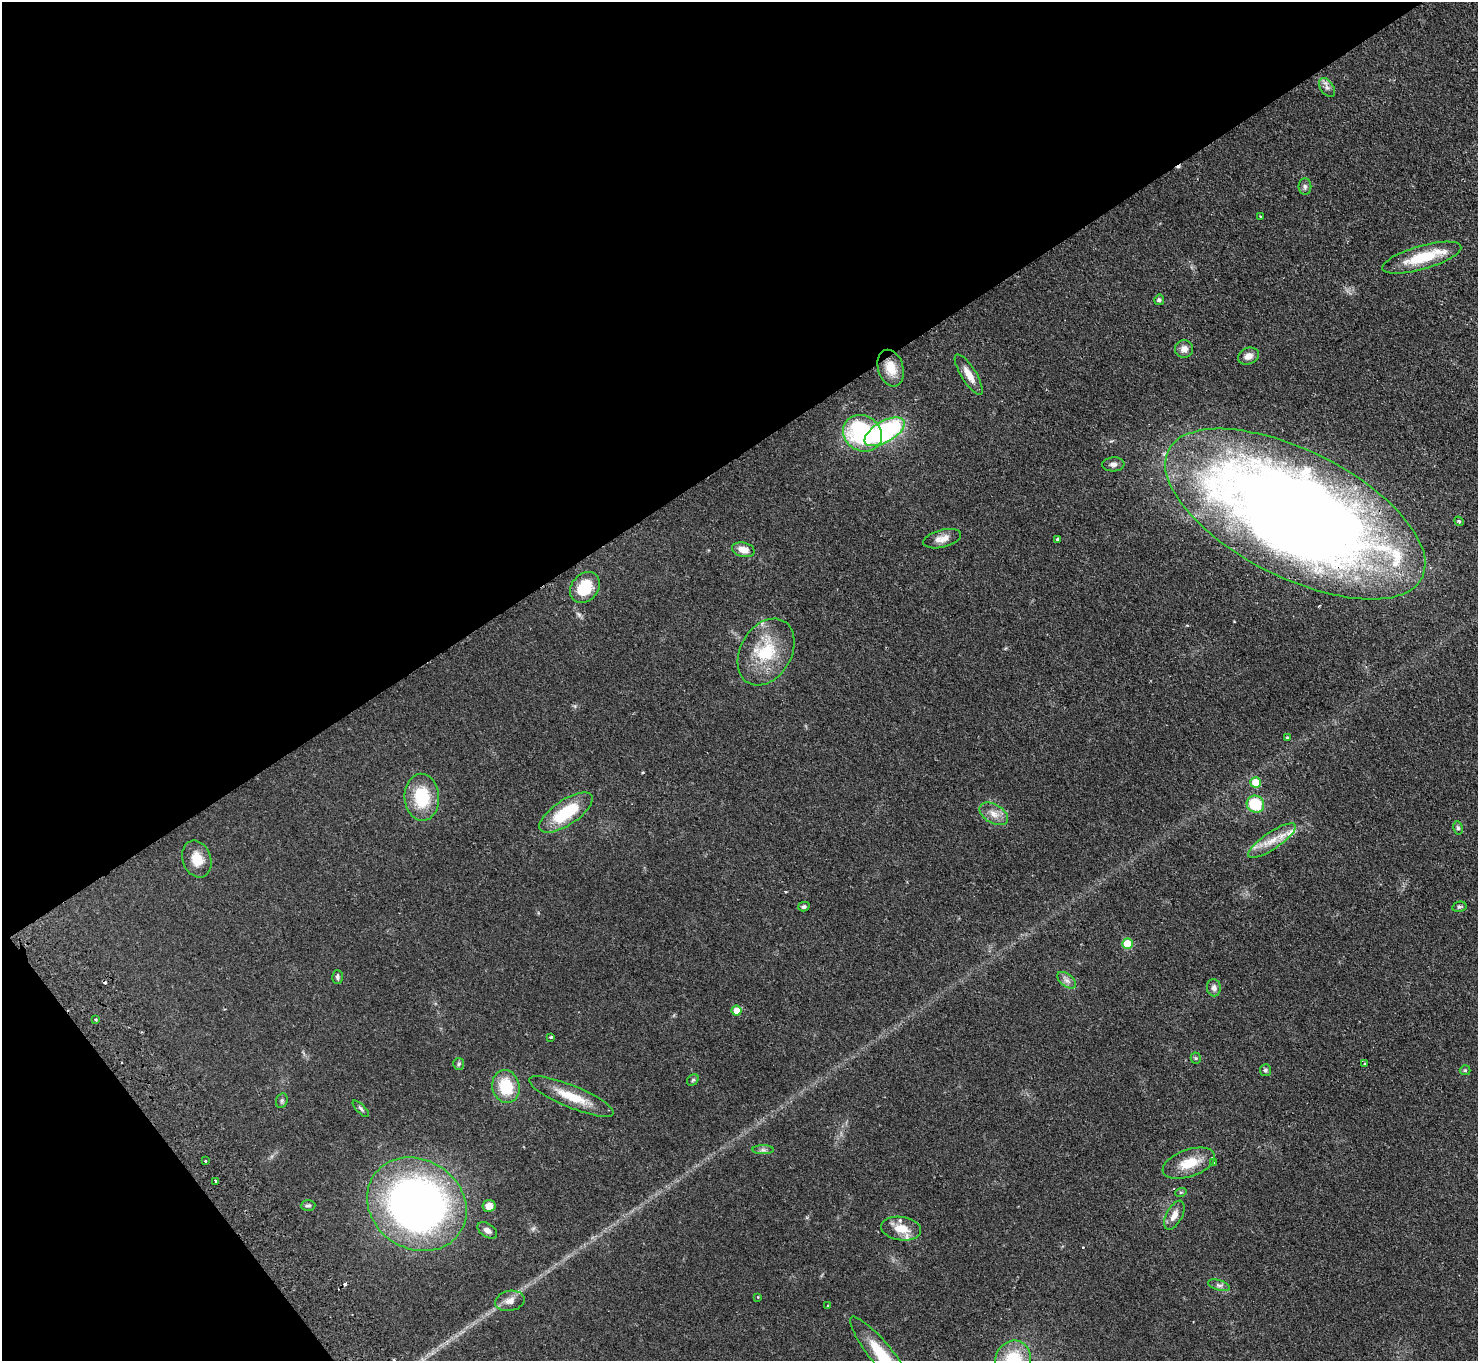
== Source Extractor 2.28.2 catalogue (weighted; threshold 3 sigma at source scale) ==
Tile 5 of 4 x 4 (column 1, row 2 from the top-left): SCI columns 50-1525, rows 3056-4414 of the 6002 x 5970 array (HDU 1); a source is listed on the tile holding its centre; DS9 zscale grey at full resolution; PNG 1480 x 1363 px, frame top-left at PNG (2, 2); each listed source drawn as its Kron ellipse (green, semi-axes under 4 px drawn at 4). Shown black and unused: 37% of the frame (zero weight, under 2 of 3 exposures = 3% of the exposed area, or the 3 px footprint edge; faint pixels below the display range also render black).
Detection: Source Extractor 2.28.2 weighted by HDU 2 'WHT'; one run over the whole footprint, this tile lists its part. Background 0.0872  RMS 0.0064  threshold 0.0289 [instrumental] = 3 sigma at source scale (4.5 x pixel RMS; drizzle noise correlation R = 1.50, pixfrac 1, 0.05/0.05 arcsec/px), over >= 5 px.
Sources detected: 74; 5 cosmic-ray / hot-pixel residue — neither listed nor drawn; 4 inside a brighter listed object's ellipse — not listed separately; the other 65 listed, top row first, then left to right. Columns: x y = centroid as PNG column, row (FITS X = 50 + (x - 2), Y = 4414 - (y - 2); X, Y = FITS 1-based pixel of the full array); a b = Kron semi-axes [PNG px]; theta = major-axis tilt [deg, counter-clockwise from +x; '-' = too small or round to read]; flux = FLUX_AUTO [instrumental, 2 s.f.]
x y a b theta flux
1327 87 10 6 -56 2.5
1305 187 8 6 90 1.7
1261 216 3 2 - 0.5
1422 258 41 11 16 23
1159 300 5 5 - 1.4
1184 349 9 9 - 3.9
1248 356 11 8 22 4.3
891 368 19 12 -73 10
969 374 23 7 -58 7.3
885 432 22 10 29 93
862 433 20 17 -31 69
1113 464 11 7 3 2.6
1295 514 142 63 -27 1200
1459 521 5 4 - 1.2
942 539 19 9 14 5.6
1058 540 3 3 - 1.3
743 550 11 7 -14 6.4
585 587 17 13 50 20
766 652 35 25 60 32
1287 737 4 3 - 0.55
1256 782 5 5 - 12
422 797 23 17 -87 27
1255 804 9 8 - 27
566 813 31 12 33 29
994 814 16 9 -30 5.9
1458 828 7 5 -80 1.4
1272 841 28 8 34 11
197 859 19 14 -71 11
804 907 5 4 - 1.3
1459 907 7 5 13 1.2
1127 944 5 5 - 19
337 977 7 5 -87 1.3
1067 980 11 6 -37 2.9
1214 988 8 7 - 2.3
737 1011 5 5 - 6.8
96 1020 3 3 - 1.1
551 1037 3 3 - 0.79
1196 1058 5 5 - 0.89
459 1064 6 5 - 1.2
1365 1064 3 2 - 0.79
1265 1070 6 5 - 1.1
1465 1070 5 5 - 0.79
693 1080 6 5 - 1
506 1086 16 13 -76 22
571 1096 46 11 -23 17
282 1101 7 5 69 1.4
361 1109 11 4 -45 1.2
763 1150 10 4 0 1.7
205 1161 3 3 - 3
1214 1162 3 3 - 2.7
1189 1163 27 13 19 15
216 1181 3 3 - 1.3
1181 1192 6 3 18 0.74
417 1204 52 44 -33 370
308 1205 7 5 3 1.4
489 1206 6 6 - 5.1
1174 1215 16 8 62 5.6
901 1229 20 11 -8 11
487 1230 11 6 -34 2.9
1219 1285 11 5 -17 1.8
758 1297 3 3 - 0.49
510 1301 15 10 11 5.1
827 1306 3 2 - 0.49
884 1358 52 11 -51 35
1013 1360 20 17 75 31
Overlapping masked pixels (flux is a lower limit): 1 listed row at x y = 1295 514
Isophote crosses this tile's border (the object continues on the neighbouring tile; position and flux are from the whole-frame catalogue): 2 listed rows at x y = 884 1358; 1013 1360